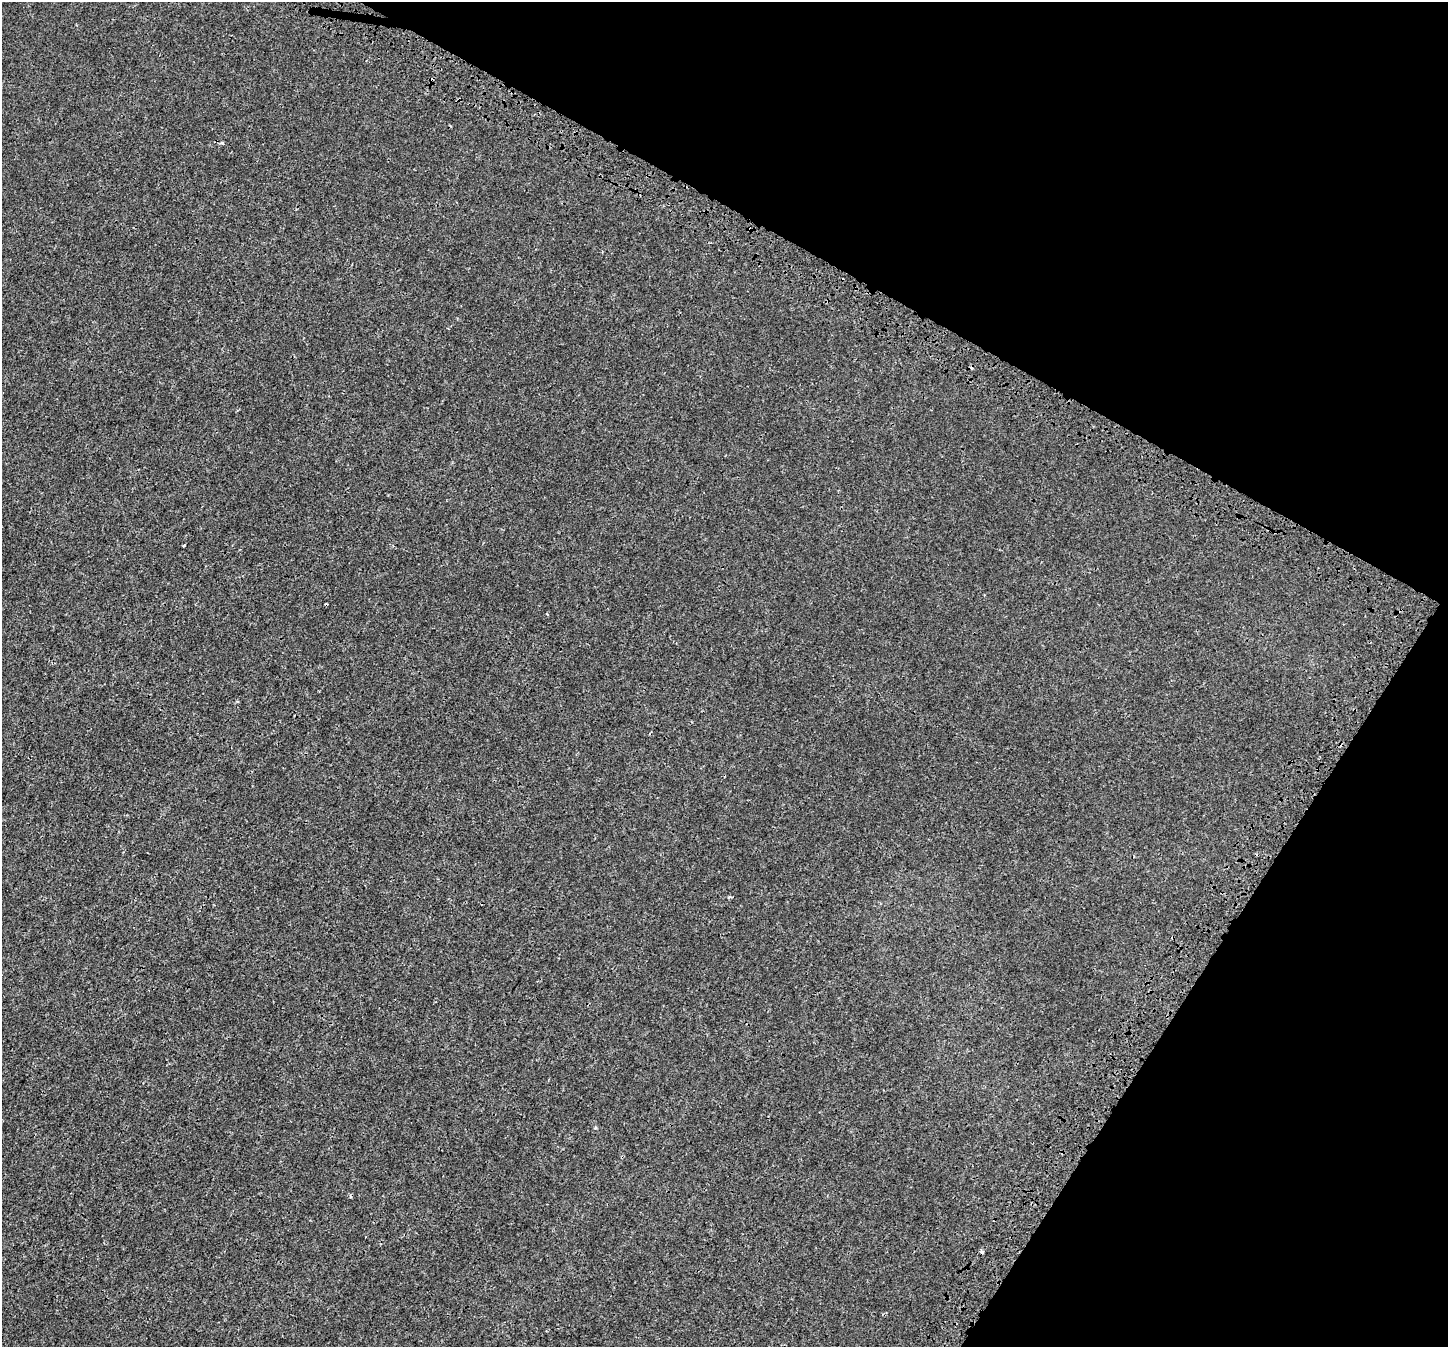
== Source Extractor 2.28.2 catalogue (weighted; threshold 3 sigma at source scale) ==
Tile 8 of 4 x 4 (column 4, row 2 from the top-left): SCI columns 4465-5910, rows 3031-4375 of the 6043 x 6121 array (HDU 1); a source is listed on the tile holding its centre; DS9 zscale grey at full resolution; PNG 1450 x 1349 px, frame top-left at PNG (2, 2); no overlay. Shown black and unused: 27% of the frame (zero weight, under 3 of 4 exposures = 9% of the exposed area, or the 3 px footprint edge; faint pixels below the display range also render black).
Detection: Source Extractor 2.28.2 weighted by HDU 2 'WHT'; one run over the whole footprint, this tile lists its part. Background 4.56e-04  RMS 0.0014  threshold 0.00613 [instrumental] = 3 sigma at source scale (4.5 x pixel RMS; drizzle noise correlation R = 1.50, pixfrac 1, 0.0396/0.0396 arcsec/px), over >= 5 px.
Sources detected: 10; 4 cosmic-ray / hot-pixel residue — not listed; the other 6 listed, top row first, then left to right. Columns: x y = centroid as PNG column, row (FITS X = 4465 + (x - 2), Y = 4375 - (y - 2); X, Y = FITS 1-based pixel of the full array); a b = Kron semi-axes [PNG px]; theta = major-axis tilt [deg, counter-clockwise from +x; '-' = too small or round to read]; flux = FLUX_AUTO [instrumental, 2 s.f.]
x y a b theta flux
222 143 5 4 - 0.2
184 545 3 3 - 0.28
547 614 3 3 - 0.13
237 701 5 3 - 0.11
729 897 4 4 - 0.19
982 1252 4 4 - 0.34